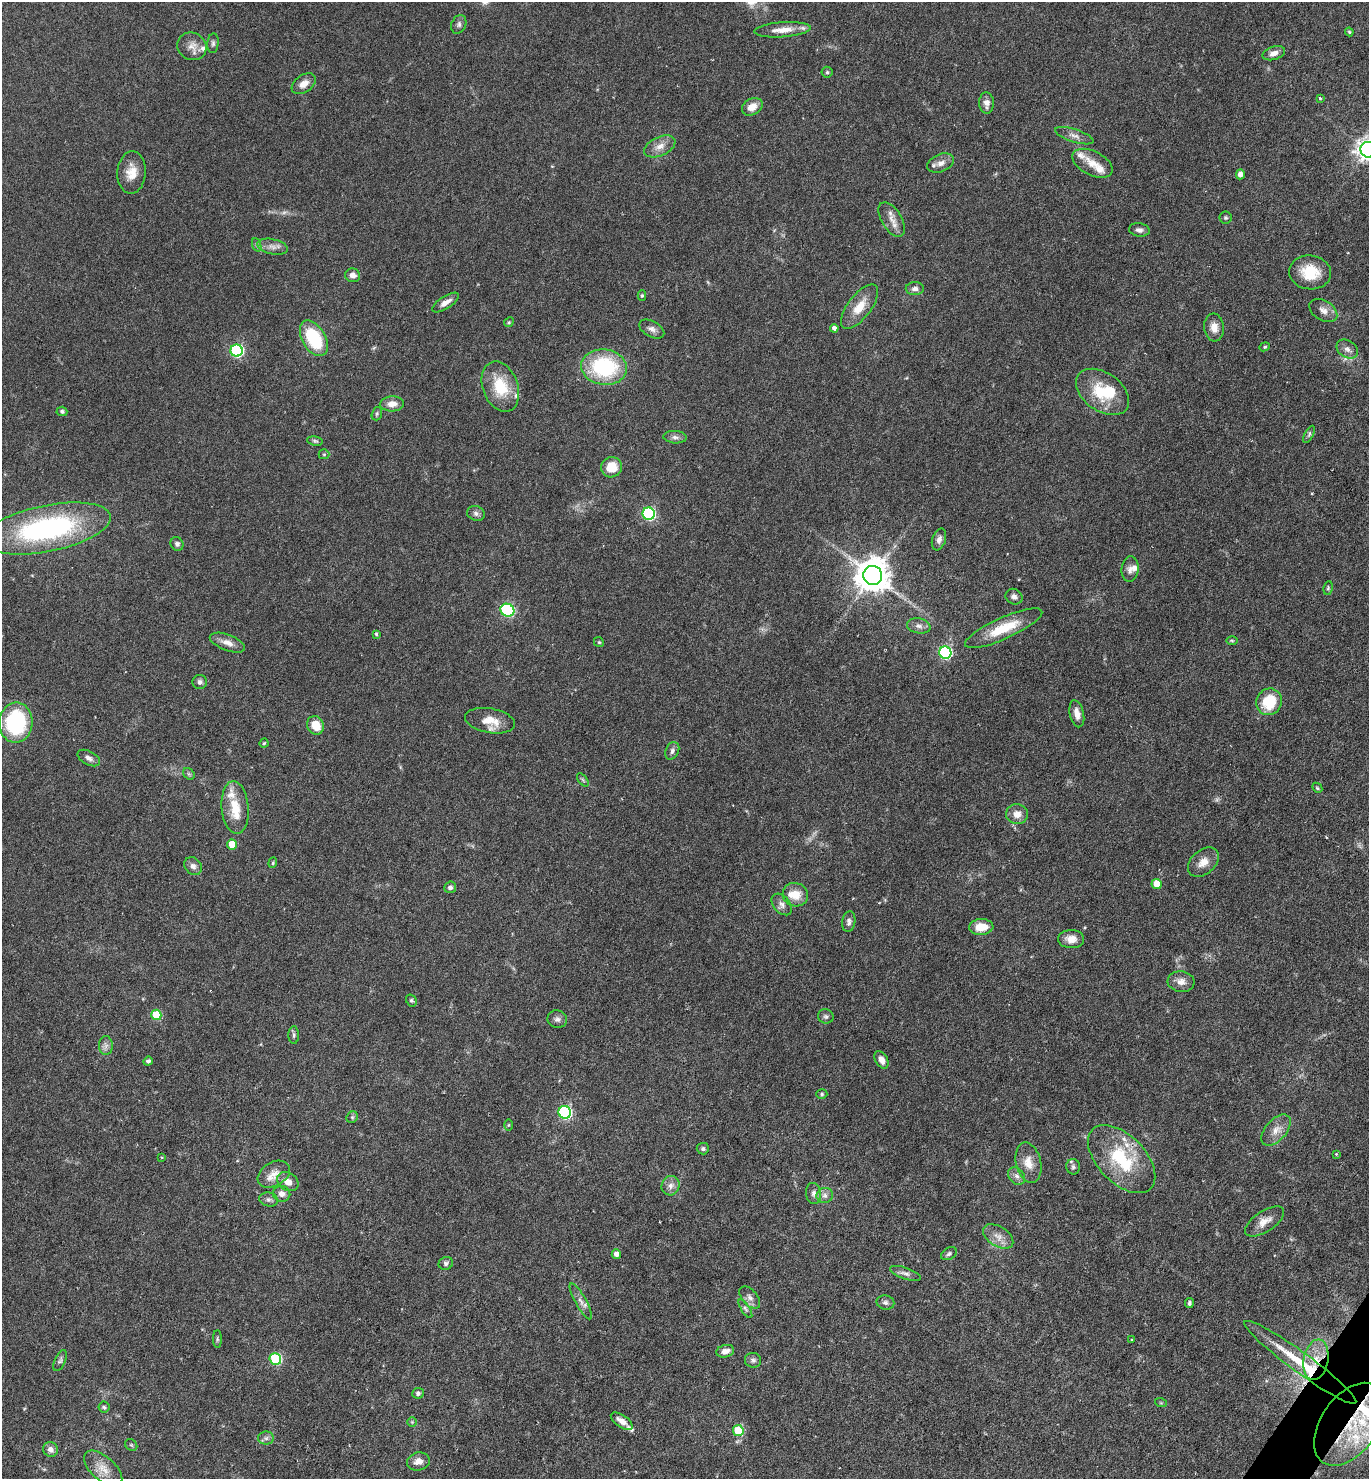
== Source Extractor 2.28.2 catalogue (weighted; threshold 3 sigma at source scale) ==
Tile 6 of 4 x 4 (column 2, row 2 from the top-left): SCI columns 1662-3028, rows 2956-4432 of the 5915 x 5909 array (HDU 1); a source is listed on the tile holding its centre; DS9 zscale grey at full resolution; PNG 1371 x 1481 px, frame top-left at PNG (2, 2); each listed source drawn as its Kron ellipse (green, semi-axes under 4 px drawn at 4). Shown black and unused: <1% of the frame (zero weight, under 4 of 7 exposures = <1% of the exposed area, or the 3 px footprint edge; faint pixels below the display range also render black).
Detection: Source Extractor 2.28.2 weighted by HDU 2 'WHT'; one run over the whole footprint, this tile lists its part. Background 0.0575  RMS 0.0029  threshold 0.0117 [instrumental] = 3 sigma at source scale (4.09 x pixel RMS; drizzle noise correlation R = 1.36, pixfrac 0.8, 0.05/0.05 arcsec/px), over >= 5 px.
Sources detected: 163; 1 too faint to see at this stretch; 1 inside a brighter object's white glare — neither listed nor drawn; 11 inside a brighter listed object's ellipse — not listed separately; the other 150 listed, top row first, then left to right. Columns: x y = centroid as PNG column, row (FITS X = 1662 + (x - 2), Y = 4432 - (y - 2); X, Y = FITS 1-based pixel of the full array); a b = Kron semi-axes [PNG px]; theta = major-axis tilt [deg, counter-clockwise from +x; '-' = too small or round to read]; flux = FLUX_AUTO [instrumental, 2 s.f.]
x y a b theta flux
459 24 10 7 66 0.9
782 30 28 7 4 3.5
1349 32 4 4 - 0.34
213 43 10 5 85 0.68
192 46 15 13 -33 2.6
1274 53 11 6 17 1.6
827 72 5 5 - 0.44
304 84 13 8 34 2.2
1320 98 3 3 - 0.34
986 103 10 7 -88 1.7
752 107 11 8 29 2.6
1074 136 20 6 -18 1.6
660 146 16 9 25 2.5
1368 150 8 7 - 220
941 163 14 8 21 2
1093 163 22 12 -26 3.7
132 172 21 14 86 4.3
1240 174 5 4 - 1.4
1226 218 6 6 - 0.44
892 219 19 10 -58 2.6
1139 230 10 6 -9 1.1
257 245 7 4 -70 0.54
273 247 15 7 -12 1.8
1310 272 21 17 -6 7.8
353 275 7 6 - 1.5
915 288 9 6 2 1.2
642 296 5 4 - 0.41
445 303 15 6 33 1.8
860 307 26 11 53 5.2
1323 310 15 10 -32 1.9
509 322 5 4 - 0.3
1214 327 14 10 -84 2.4
834 328 4 4 - 1.1
652 329 13 7 -29 1.4
314 338 19 11 -59 14
1265 347 5 4 - 0.35
1347 349 11 8 -34 1.4
237 351 6 6 - 41
604 367 23 17 -8 25
500 387 26 17 -70 9.5
1103 392 29 19 -36 11
392 404 12 7 2 2.3
62 411 5 4 - 0.48
377 414 7 5 71 0.45
1309 434 9 4 63 0.52
675 437 12 6 -5 1
315 441 8 4 -8 0.48
324 454 5 5 - 0.39
612 467 10 10 - 4.8
476 513 9 7 -19 0.89
649 514 6 6 - 37
47 528 65 23 11 49
939 539 11 6 72 1.2
177 544 7 6 - 0.72
1130 569 13 8 83 1.5
873 575 9 9 - 620
1328 588 7 4 82 0.44
1014 597 9 7 -32 1.2
507 610 7 6 - 43
919 626 12 7 -11 1.3
1004 628 42 11 24 8.9
376 634 3 3 - 0.37
1232 640 6 4 -2 0.31
599 642 5 4 - 0.34
227 643 18 8 -20 2.3
945 653 6 6 - 39
200 682 7 7 - 0.81
1269 702 13 12 - 9.4
1077 714 14 7 -77 2.1
490 721 25 12 -10 4.7
16 723 20 17 86 28
315 725 9 8 - 4.3
264 743 4 4 - 0.32
672 751 9 6 65 0.9
89 758 12 7 -28 1.2
189 774 6 5 - 0.44
583 780 8 4 -53 0.45
1317 788 6 4 -46 0.36
235 808 26 13 -85 6.5
1017 814 11 10 - 2.5
232 844 5 5 - 6.2
1203 862 18 12 41 3
273 863 5 4 - 0.34
193 866 10 8 -51 1.3
1157 884 5 5 - 5.3
450 887 6 5 - 0.78
795 895 13 11 -22 4.1
782 904 12 8 -48 1.3
849 922 10 6 82 1
981 927 12 8 3 4.5
1071 939 13 9 -1 2.5
1181 982 13 10 -5 2
411 1000 6 5 - 0.47
156 1015 5 5 - 11
826 1016 8 7 - 0.71
557 1019 10 8 -18 1
294 1035 9 5 90 0.6
106 1046 9 7 89 1.1
881 1060 9 6 -59 1.8
148 1061 5 4 - 0.75
822 1094 5 5 - 0.43
565 1112 6 6 - 43
352 1117 6 5 - 0.47
508 1125 6 4 89 0.31
1276 1130 18 10 49 2.9
703 1149 6 6 - 0.62
1336 1154 3 3 - 0.22
162 1157 4 3 - 0.24
1122 1159 41 23 -46 18
1028 1163 20 12 -77 3.7
1073 1167 8 7 - 0.73
274 1174 17 12 30 3
1017 1176 9 7 -48 1.2
288 1181 11 8 -34 2.5
671 1186 10 9 - 1.6
814 1193 10 7 -81 1.2
282 1194 9 8 - 1.8
825 1195 8 7 - 1.2
269 1199 9 7 -11 0.91
1265 1221 22 10 33 2.8
998 1236 17 10 -32 2.5
616 1254 4 4 - 1.5
949 1254 8 5 28 0.65
446 1263 7 6 - 0.79
905 1273 16 5 -19 1.2
750 1298 13 7 -49 1.4
581 1301 20 5 -61 1.6
885 1302 9 7 -11 0.81
1189 1303 5 4 - 0.56
745 1309 11 4 -57 0.64
217 1339 9 4 -90 0.43
1132 1340 3 3 - 0.24
725 1351 9 6 15 1.5
275 1359 6 5 - 23
60 1360 11 5 66 0.7
753 1360 8 7 - 0.85
1316 1360 20 12 79 6
1300 1362 69 10 -36 14
418 1393 6 5 - 0.63
1161 1403 6 3 -18 0.3
104 1407 5 5 - 0.46
622 1421 12 6 -35 2.2
412 1422 5 5 - 0.33
1349 1424 46 28 55 28
738 1431 5 5 - 10
266 1438 8 6 0 0.81
131 1445 6 5 - 0.44
50 1449 8 7 - 1.5
418 1461 11 9 12 2.1
103 1468 23 12 -41 3.9
Overlapping masked pixels (flux is a lower limit): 3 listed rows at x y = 1316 1360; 1300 1362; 1349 1424
Isophote crosses this tile's border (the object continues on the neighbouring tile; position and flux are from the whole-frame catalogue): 2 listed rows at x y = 1368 150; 1349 1424